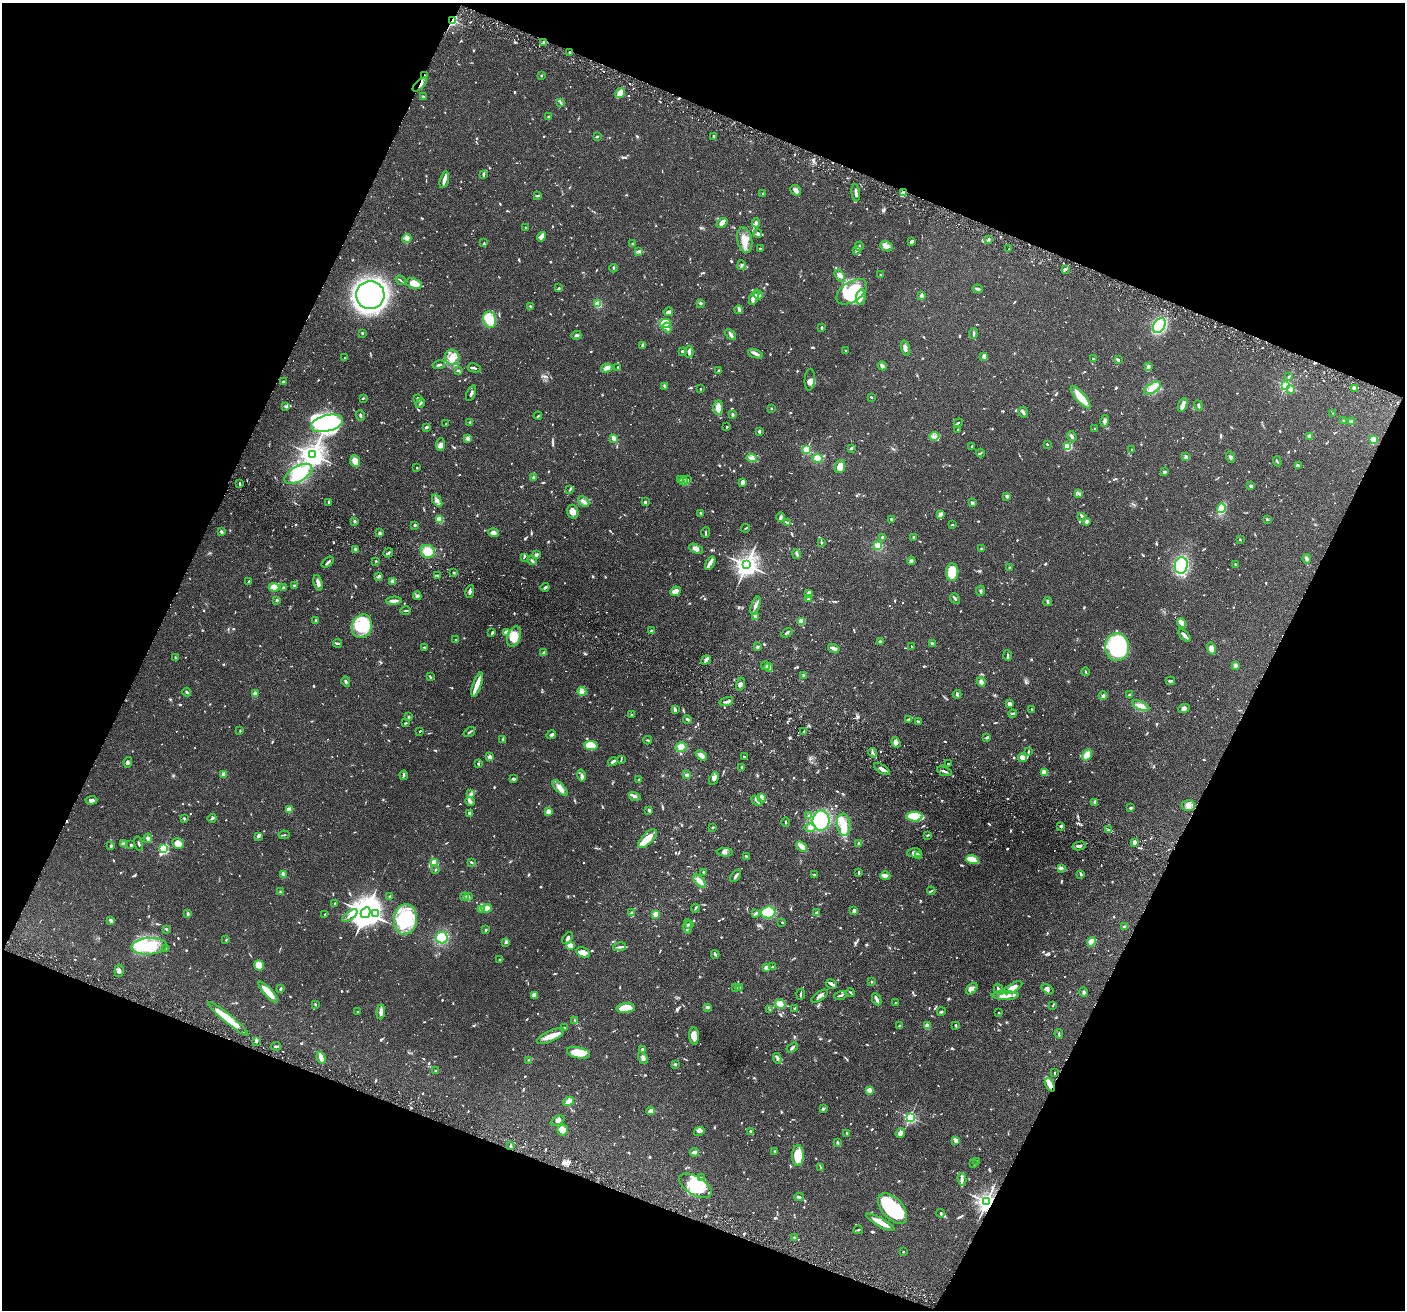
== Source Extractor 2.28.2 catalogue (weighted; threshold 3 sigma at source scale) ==
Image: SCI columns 32-5641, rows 333-5562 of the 5669 x 5762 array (HDU 1 of 3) = the unmasked area's bounding box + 8 px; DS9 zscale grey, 4 x 4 block average (1 PNG px = mean of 4 x 4 image px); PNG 1407 x 1312 px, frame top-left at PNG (2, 3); each listed source drawn as its Kron ellipse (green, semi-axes under 4 px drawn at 4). Shown black and unused: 43% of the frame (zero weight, under 3 of 6 exposures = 3% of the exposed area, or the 3 px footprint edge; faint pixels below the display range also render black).
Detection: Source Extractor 2.28.2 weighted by HDU 2 'WHT'. Background 0.054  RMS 0.0031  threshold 0.0128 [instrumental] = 3 sigma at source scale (4.09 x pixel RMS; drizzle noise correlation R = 1.36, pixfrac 0.8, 0.05/0.05 arcsec/px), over >= 5 px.
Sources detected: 1402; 12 too faint to see at this stretch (4 x 4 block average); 7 inside a brighter object's white glare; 13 cosmic-ray / hot-pixel residue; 2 long thin detections or spike segments (spike, bleed or trail) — neither listed nor drawn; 42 coinciding with a brighter row at this scale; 70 inside a brighter listed object's ellipse — not listed separately; of the other 1256, all 500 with FLUX_AUTO >= 1.53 (the completeness limit of this list) listed and drawn (756 fainter detections not listed), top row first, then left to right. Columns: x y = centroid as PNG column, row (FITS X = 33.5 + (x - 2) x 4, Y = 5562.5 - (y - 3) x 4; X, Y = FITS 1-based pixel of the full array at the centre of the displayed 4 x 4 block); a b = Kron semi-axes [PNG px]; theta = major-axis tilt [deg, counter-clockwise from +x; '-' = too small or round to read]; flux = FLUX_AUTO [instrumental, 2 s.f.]
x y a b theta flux
452 20 3 2 - 130
544 42 3 2 - 3.2
570 52 2 2 - 4.1
425 75 3 2 - 2
541 76 3 2 - 1.6
420 85 9 2 42 6.1
620 93 5 3 - 17
423 97 4 2 - 3.1
560 102 3 2 - 1.6
549 116 3 2 - 2.1
597 136 3 2 - 1.7
713 137 3 2 - 1.5
483 174 4 2 - 2.3
444 180 8 2 76 12
796 190 6 4 -43 6.7
903 192 3 2 - 3.5
856 193 8 2 -83 6.2
763 194 2 2 - 3.1
538 196 3 2 - 3.2
722 223 6 2 39 10
756 223 4 3 - 4.1
525 227 2 2 - 1.6
758 233 4 3 - 2.8
541 237 5 3 - 14
407 239 4 3 - 6.1
989 239 2 2 - 1.9
745 240 13 7 -78 19
911 242 3 2 - 5.2
484 243 3 2 - 1.6
633 244 2 2 - 12
859 246 4 2 - 2.3
886 246 6 4 -27 7.8
761 249 3 2 - 1.8
1009 249 2 2 - 1.7
639 251 4 3 - 3.9
856 251 4 2 - 2
742 265 5 3 - 2.8
613 268 4 2 - 2
1066 269 3 2 - 1.9
881 275 2 2 - 1.8
840 276 7 4 -56 6.7
401 280 5 2 - 1.9
414 284 8 5 -19 19
559 288 3 2 - 1.8
977 289 5 3 - 2.8
852 292 17 10 34 110
370 295 14 14 - 850
758 295 5 3 - 4
922 296 4 2 - 5.4
754 297 8 2 66 7.6
861 297 7 4 89 9.6
701 303 3 3 - 2.4
598 304 2 2 - 53
530 306 3 2 - 2.5
739 310 4 3 - 4.4
668 312 5 2 - 7
489 320 8 6 -80 32
665 323 5 4 - 41
1159 325 8 5 57 200
821 327 2 2 - 2.6
667 328 5 2 - 4.4
362 333 2 2 - 7.8
974 333 5 2 - 2.9
731 334 6 2 -46 4.7
576 335 5 3 - 2.9
642 345 4 2 - 2.3
906 348 8 3 -72 5.1
845 350 2 2 - 2.6
683 351 3 2 - 3.3
689 352 6 2 90 6.4
755 354 7 3 -21 5.2
984 356 3 3 - 5.1
452 357 8 7 - 17
345 358 2 2 - 2.2
1093 359 3 3 - 1.9
1118 360 2 2 - 2.6
439 365 6 2 11 3.1
882 366 4 2 - 7.8
1148 366 3 2 - 3
618 367 2 2 - 2.2
474 368 7 2 -11 4.2
607 368 6 4 17 9.7
458 370 3 2 - 1.7
719 370 3 2 - 3.6
1289 377 2 2 - 2.4
810 380 11 5 85 7.9
283 382 2 2 - 2.4
1285 385 2 2 - 300
665 386 3 2 - 4.4
1152 388 9 4 32 12
1354 388 4 2 - 3.1
700 389 2 2 - 1.7
1291 389 2 2 - 22
471 393 8 2 67 4.9
871 397 2 2 - 1.9
1080 397 14 4 -50 28
363 398 3 2 - 1.5
418 398 3 3 - 3.7
420 403 5 2 - 3.5
1183 405 7 2 68 18
1198 405 5 2 - 2.3
286 407 4 3 - 2.9
718 408 7 5 88 14
771 408 2 2 - 1.6
1023 412 5 2 - 3.5
1333 413 2 2 - 1.8
360 415 5 2 - 3.3
733 415 2 2 - 5.3
538 416 4 2 - 1.6
1344 420 2 2 - 2
1105 421 6 3 72 3.8
470 422 3 2 - 1.6
1351 422 2 2 - 35
327 423 16 8 14 310
958 423 5 2 - 2.1
446 424 3 2 - 1.7
426 427 2 2 - 5.3
727 427 2 2 - 2.3
958 429 2 2 - 1.6
1095 429 2 2 - 2.6
759 432 4 2 - 2.9
934 436 5 3 - 5.3
1072 436 5 2 - 3.1
1309 436 2 2 - 34
467 438 3 2 - 2.6
614 438 3 2 - 14
1373 439 2 2 - 68
440 444 6 4 86 9.2
1047 444 3 2 - 1.7
1068 446 2 2 - 97
972 447 3 2 - 2
851 448 3 2 - 2.6
807 449 2 2 - 170
1132 450 2 2 - 2.7
980 453 4 2 - 1.5
313 455 4 3 - 1800
1186 457 4 2 - 2.6
1230 457 6 3 -74 3.4
752 458 5 4 - 9.2
818 458 5 4 - 20
355 461 6 5 - 16
1277 461 5 2 - 1.8
1298 466 4 3 - 4
840 467 6 5 - 21
417 468 2 2 - 3.9
1164 472 2 2 - 17
298 474 15 7 30 83
533 477 3 2 - 1.5
680 480 3 2 - 1.8
688 480 2 2 - 1.8
684 481 4 3 - 5.5
742 483 4 3 - 7.4
240 484 2 2 - 3.3
1251 486 2 2 - 14
570 489 4 2 - 1.8
1078 493 4 2 - 2.6
1007 496 2 2 - 19
437 501 7 3 -56 5.7
584 501 6 3 -42 5.6
329 502 4 2 - 2.1
645 502 3 3 - 2
972 503 4 2 - 4.4
1221 508 5 3 - 43
573 512 7 5 -73 11
700 513 3 3 - 1.8
940 514 3 2 - 11
1082 516 4 2 - 6.8
780 517 5 3 - 4.2
440 519 2 2 - 85
891 519 2 2 - 5.3
1267 519 3 2 - 2.2
354 521 3 2 - 3.1
1086 522 2 2 - 5.7
788 523 3 2 - 2
952 524 3 2 - 1.7
415 525 2 2 - 3.1
745 528 4 2 - 2
221 532 3 2 - 4.3
706 532 5 2 - 1.8
380 533 3 2 - 4.1
493 533 5 3 - 7.8
882 537 2 2 - 4.8
914 537 2 2 - 12
1240 540 3 2 - 1.6
821 542 3 2 - 1.5
878 546 4 3 - 20
356 549 3 2 - 4.1
696 549 7 3 -25 7.4
981 549 3 2 - 2.2
428 551 7 6 - 27
388 553 5 2 - 4.4
536 554 4 3 - 3.6
797 554 5 3 - 3.8
524 557 4 2 - 1.6
1307 559 5 3 - 3.2
532 560 5 2 - 3.7
376 561 2 2 - 1.5
911 561 4 3 - 4.4
328 562 7 2 37 4
710 563 7 4 60 6.4
1235 564 2 2 - 6.1
746 565 4 3 - 1900
1181 565 8 6 78 110
1009 567 2 2 - 8.2
454 572 3 2 - 1.7
952 572 9 6 85 37
438 575 3 2 - 3.2
379 576 3 2 - 6.4
249 581 4 2 - 1.6
393 581 3 3 - 6.1
318 583 8 3 -75 6.8
294 586 3 2 - 2.8
274 587 5 4 - 19
283 587 2 2 - 4.2
545 587 4 3 - 3.2
675 591 5 4 - 12
980 591 5 2 - 2.4
470 592 6 2 79 5.3
809 593 4 3 - 5.6
417 596 4 3 - 3.8
809 599 3 2 - 1.7
955 599 6 2 -49 3.2
277 600 2 2 - 2.6
394 601 7 3 2 6.2
1048 602 4 2 - 3.2
755 606 9 3 72 6.6
406 611 5 2 - 2.1
755 616 3 2 - 12
316 620 3 2 - 2.4
801 622 3 2 - 20
1181 623 5 2 - 25
362 626 12 9 71 64
652 631 2 2 - 4.9
506 632 3 2 - 8.6
492 633 3 2 - 2.6
787 633 6 2 35 2.5
1184 635 7 2 -46 9.7
514 637 10 6 70 28
455 640 3 2 - 1.6
880 642 2 2 - 3.4
338 643 4 3 - 3.3
932 643 4 2 - 2.1
424 647 3 2 - 1.8
757 647 3 2 - 3.7
912 647 2 2 - 1.7
1117 647 14 12 87 180
834 648 6 3 -13 5
1211 648 6 3 -76 13
544 653 3 2 - 3.6
1008 655 5 2 - 3.2
175 658 4 2 - 2
706 660 5 3 - 3.8
1235 665 4 3 - 4.5
765 666 4 3 - 3.3
769 667 4 3 - 11
1086 672 4 2 - 1.6
803 675 4 2 - 2.1
431 677 4 2 - 2
1170 681 5 2 - 3.7
346 682 5 2 - 2.9
981 682 5 4 - 5.1
477 684 13 3 71 17
740 684 7 2 76 4.4
582 691 4 4 - 5.4
187 692 4 2 - 2.7
255 693 4 3 - 3.3
957 694 4 2 - 4.6
1129 695 4 2 - 3.6
1103 696 4 3 - 3.1
726 702 7 2 18 4.7
1009 704 4 3 - 5.5
1141 706 9 4 -25 11
1184 708 6 4 19 5.7
1032 709 4 2 - 1.6
675 710 3 3 - 2.8
1012 713 4 2 - 3
632 715 3 2 - 2
409 717 3 2 - 2.7
687 719 4 2 - 4
908 719 3 2 - 1.9
919 721 3 2 - 4.5
406 723 3 2 - 1.9
240 731 3 2 - 1.7
420 731 3 2 - 1.5
469 732 6 2 36 2.5
804 732 3 2 - 2.4
551 735 5 3 - 3.1
987 737 3 2 - 3.2
503 739 3 2 - 2.6
648 740 4 2 - 2.1
896 743 5 3 - 5.7
591 746 7 4 -9 47
681 747 5 5 - 14
1028 752 3 2 - 2
873 753 5 2 - 2.8
701 755 6 4 -42 6.9
1087 755 6 4 57 15
490 757 2 2 - 43
744 757 2 2 - 2.3
1023 758 4 4 - 9.8
621 759 4 2 - 1.6
613 761 5 2 - 5.1
128 762 5 2 - 3.1
478 764 4 2 - 2.1
948 764 2 2 - 2
742 767 4 2 - 2.2
882 769 9 3 -32 8.7
944 771 8 2 -19 4.7
1044 772 4 4 - 7.9
223 774 4 2 - 4.6
404 775 5 3 - 2.5
687 775 2 2 - 4.7
581 776 6 3 -77 4.2
513 779 4 2 - 3.4
639 779 3 2 - 1.5
714 779 7 4 64 5.1
560 788 10 4 -45 12
471 794 3 3 - 3
635 796 6 3 -16 4.1
761 797 3 2 - 8.7
91 800 6 3 4 6.4
470 801 5 3 - 4.4
757 801 6 3 -44 4.4
1095 802 3 2 - 7.5
1188 805 7 5 -2 9.4
1131 808 2 2 - 4.8
289 809 4 3 - 5.8
649 810 4 2 - 3.4
548 811 3 3 - 11
469 813 3 3 - 2.7
808 816 3 2 - 1.9
914 817 8 5 2 37
184 818 4 2 - 1.8
212 818 4 2 - 2.4
821 821 10 8 82 85
786 822 5 2 - 1.6
843 825 11 7 -82 24
1061 826 3 2 - 2.4
713 827 3 2 - 1.7
810 828 5 4 - 5.6
1108 830 3 2 - 1.6
284 835 5 2 - 2
928 835 3 2 - 1.6
258 836 4 3 - 4
148 838 4 3 - 4.7
647 839 12 5 45 31
1135 842 2 2 - 39
178 843 6 5 - 13
859 843 3 3 - 3.1
123 844 3 2 - 2
139 844 7 2 -76 2.6
131 845 3 2 - 3
111 846 3 2 - 2.9
1079 846 6 3 12 3.9
802 847 6 3 -40 17
163 849 3 2 - 170
725 852 8 4 -2 5.7
915 853 7 4 3 6.8
746 856 2 2 - 3.1
918 856 2 2 - 27
972 860 6 3 -19 39
471 862 2 2 - 1.6
434 863 2 2 - 83
1061 868 4 3 - 3.3
435 870 3 2 - 1.9
704 872 2 2 - 2.9
859 873 3 2 - 2.6
283 874 4 2 - 11
1081 874 3 2 - 2.9
814 875 3 2 - 1.6
736 876 7 2 52 5.5
885 876 5 3 - 7.2
699 881 8 4 -49 11
931 891 4 2 - 1.8
281 892 3 2 - 1.8
390 896 3 2 - 2.2
465 896 3 3 - 2.7
469 897 3 2 - 1.9
335 904 2 2 - 2.4
487 908 5 3 - 21
695 908 4 2 - 2
481 909 4 3 - 5.9
854 910 3 2 - 4.9
768 912 7 6 - 54
366 913 6 4 61 4500
631 913 3 3 - 2.1
817 913 4 3 - 2.9
188 914 4 3 - 2.6
325 914 2 2 - 1.7
376 914 3 3 - 3.5
655 914 2 2 - 59
755 914 4 3 - 2.5
350 916 9 2 36 5.9
405 919 15 11 85 100
111 920 4 3 - 4.1
782 922 2 2 - 1.6
690 924 3 3 - 2.9
1125 926 3 2 - 3.4
687 927 7 2 -89 3.5
166 929 2 2 - 1.8
485 930 3 2 - 2.4
442 938 6 5 - 55
568 938 7 3 56 5.8
226 940 2 2 - 1.6
506 942 4 2 - 2.6
1092 942 5 3 - 17
149 946 17 8 3 68
570 946 2 2 - 39
620 947 6 2 11 3.2
166 949 4 2 - 1.9
583 953 7 4 -27 8
715 954 4 2 - 3.7
500 959 4 2 - 1.9
259 965 5 4 - 34
767 967 4 3 - 12
772 967 3 2 - 1.6
119 971 6 4 83 5.2
872 982 2 2 - 1.6
831 984 6 2 -29 6.1
735 987 3 2 - 2.2
740 987 2 2 - 2
281 988 3 3 - 1.8
1012 988 11 4 28 17
972 989 7 4 45 10
999 989 6 2 -63 4.7
1047 989 7 4 -36 5
268 992 13 4 -48 27
850 992 4 2 - 1.7
1084 992 5 3 - 2.6
801 994 5 2 - 2.7
534 995 2 2 - 21
1005 995 13 4 -1 14
820 996 9 3 33 5
840 996 6 2 17 3.4
877 999 6 3 -63 5.6
896 1003 3 2 - 1.8
315 1004 3 2 - 1.7
780 1004 5 4 - 7.5
1053 1005 4 2 - 1.7
707 1007 4 3 - 2.7
625 1008 9 5 6 33
795 1008 3 2 - 2.1
770 1010 2 2 - 1.8
358 1012 2 2 - 1.5
381 1012 7 2 85 10
941 1012 4 2 - 2.5
999 1013 2 2 - 1.7
228 1019 26 4 -40 53
575 1020 4 2 - 1.6
899 1025 2 2 - 1.6
927 1026 2 2 - 54
956 1026 4 2 - 1.9
564 1028 2 2 - 1.9
1059 1034 5 2 - 1.7
550 1036 15 5 25 17
694 1036 8 5 -87 14
256 1041 3 2 - 2.9
276 1046 5 2 - 3.6
792 1048 6 2 33 4.2
643 1050 3 3 - 5.3
578 1053 12 5 -12 30
321 1058 6 2 -71 17
643 1058 6 3 -62 6.2
777 1058 5 2 - 3.3
528 1060 3 2 - 1.6
675 1064 2 2 - 3.6
435 1070 2 2 - 1.7
1055 1073 3 2 - 1.7
1050 1085 7 4 -64 10
870 1090 2 2 - 56
569 1101 6 3 31 12
823 1109 3 2 - 4.8
650 1111 4 3 - 7.5
910 1117 2 2 - 340
557 1121 7 3 27 6.5
563 1130 5 5 - 23
699 1131 5 3 - 6.1
750 1131 2 2 - 5.7
900 1133 5 4 - 7.5
847 1134 3 2 - 2.3
956 1141 4 2 - 12
838 1142 3 2 - 2.3
510 1146 3 2 - 2.5
775 1151 4 2 - 2.1
694 1152 4 2 - 6.9
798 1155 10 6 87 41
977 1161 3 2 - 1.7
974 1164 2 2 - 1.8
821 1168 4 2 - 1.9
701 1178 3 2 - 2.2
962 1179 6 3 -75 4.5
695 1186 18 9 -31 48
799 1197 4 2 - 4.2
987 1202 3 3 - 1300
893 1209 18 10 -48 120
941 1213 4 3 - 3.4
881 1222 16 3 -29 25
858 1230 4 2 - 1.9
795 1238 3 2 - 2.8
903 1252 2 2 - 1.7
Overlapping masked pixels (flux is a lower limit): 6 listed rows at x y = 452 20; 570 52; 425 75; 420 85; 1050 1085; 987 1202
Diffuse or blended objects may show on this block-average render without a row.